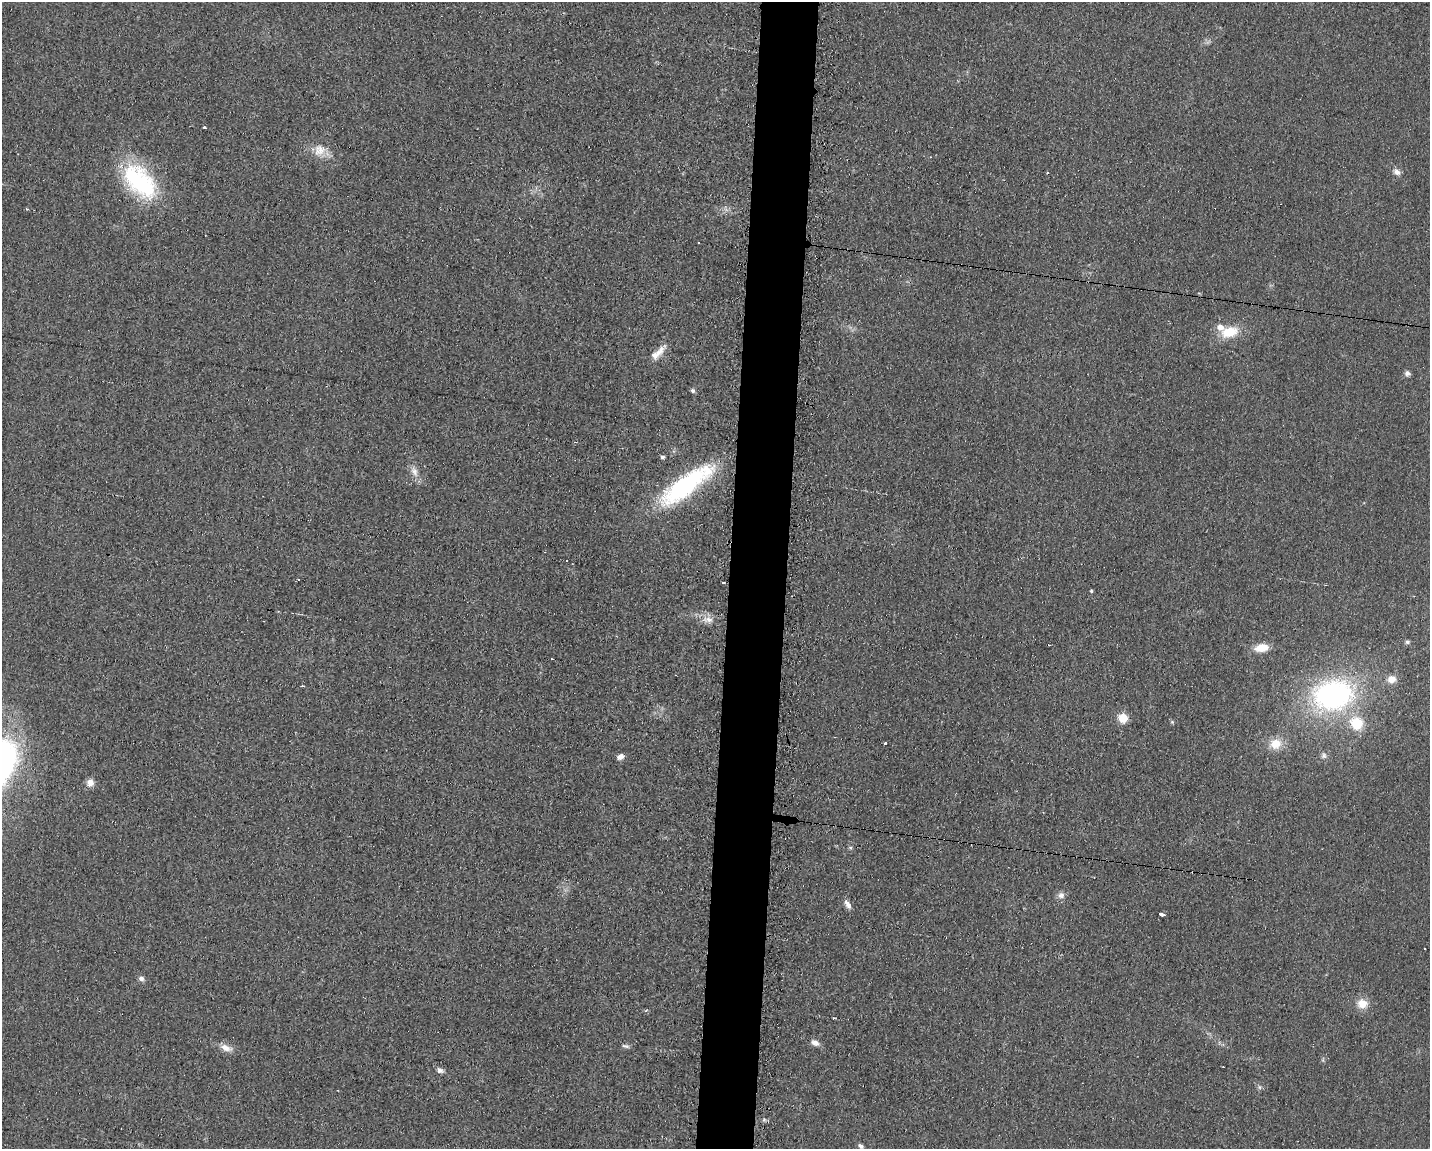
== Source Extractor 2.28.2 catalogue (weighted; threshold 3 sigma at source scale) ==
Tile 8 of 3 x 4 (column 2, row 3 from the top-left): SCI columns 1547-2974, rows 1148-2294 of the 4643 x 4587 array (HDU 1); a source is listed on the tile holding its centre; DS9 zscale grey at full resolution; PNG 1432 x 1151 px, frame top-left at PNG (2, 2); no overlay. Shown black and unused: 4% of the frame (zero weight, under 2 of 3 exposures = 2% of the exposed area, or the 3 px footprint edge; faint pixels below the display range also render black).
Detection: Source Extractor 2.28.2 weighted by HDU 2 'WHT'; one run over the whole footprint, this tile lists its part. Background 0.0621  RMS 0.0099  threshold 0.0448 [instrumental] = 3 sigma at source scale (4.5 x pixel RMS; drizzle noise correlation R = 1.50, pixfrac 1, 0.05/0.05 arcsec/px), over >= 5 px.
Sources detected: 49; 6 cosmic-ray / hot-pixel residue — not listed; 1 inside a brighter listed object's ellipse — not listed separately; the other 42 listed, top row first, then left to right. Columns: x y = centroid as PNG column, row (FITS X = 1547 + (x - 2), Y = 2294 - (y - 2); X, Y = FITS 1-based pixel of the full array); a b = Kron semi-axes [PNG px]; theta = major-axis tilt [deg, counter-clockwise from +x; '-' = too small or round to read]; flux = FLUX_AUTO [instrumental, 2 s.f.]
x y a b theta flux
204 128 3 3 - 3.1
319 150 18 16 37 14
1397 172 11 7 -41 4.6
140 182 51 27 -45 110
27 209 3 3 - 2.7
1229 332 20 13 12 24
659 352 22 8 48 11
1407 373 7 6 - 3
693 391 6 6 - 2.2
662 457 4 4 - 2.6
414 471 16 9 -67 7.8
686 485 73 21 36 120
723 582 3 3 - 3.2
1091 591 4 3 - 1.5
708 620 17 9 -7 9
1407 642 7 5 14 1.8
1261 648 15 8 7 16
552 659 3 2 - 0.8
1392 679 9 8 - 8.9
1333 695 40 29 8 210
1123 718 5 5 - 46
1172 722 5 5 - 1.4
1357 723 15 14 - 27
885 743 3 3 - 3.8
1275 744 14 13 - 16
1324 755 9 8 - 3.5
620 756 8 6 26 5.2
90 783 9 9 - 6.6
850 848 5 5 - 1.5
1061 895 10 9 - 4.8
848 904 12 6 -57 5.2
1162 914 5 3 - 10
1425 949 2 2 - 1.3
141 978 7 7 - 3.2
1362 1004 13 12 - 12
646 1010 6 3 19 1
815 1043 11 7 -24 5.2
626 1046 10 4 -12 2.4
226 1048 17 9 -21 8.1
440 1070 9 7 -32 3.4
1259 1087 7 4 -89 1.8
861 1146 7 5 -39 2.7